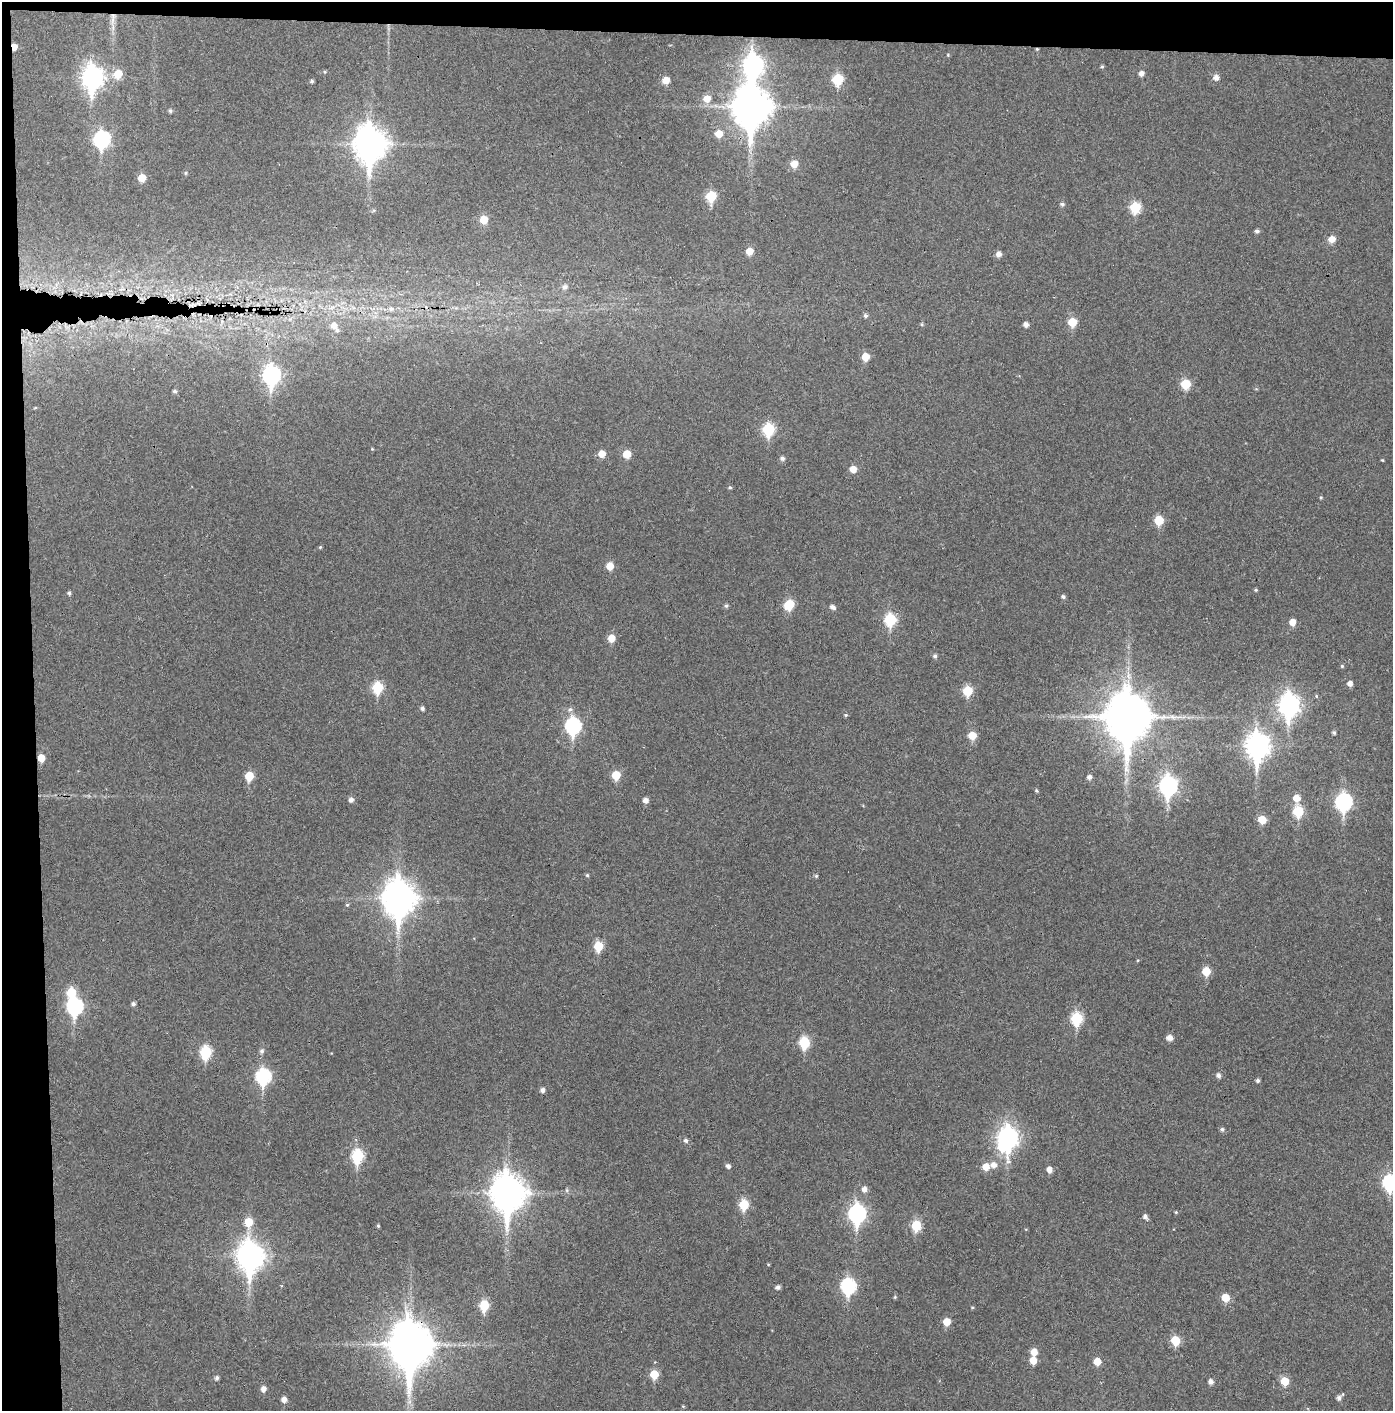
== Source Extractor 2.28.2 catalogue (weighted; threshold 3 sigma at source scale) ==
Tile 1 of 3 x 3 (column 1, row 1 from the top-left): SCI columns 75-1465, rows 2821-4229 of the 4319 x 4236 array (HDU 1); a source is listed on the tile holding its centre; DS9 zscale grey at full resolution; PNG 1395 x 1413 px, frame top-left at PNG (2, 2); no overlay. Shown black and unused: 5% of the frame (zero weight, under 3 of 4 exposures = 6% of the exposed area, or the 3 px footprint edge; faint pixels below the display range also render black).
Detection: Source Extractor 2.28.2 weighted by HDU 2 'WHT'; one run over the whole footprint, this tile lists its part. Background 0.0357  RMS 0.0051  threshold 0.023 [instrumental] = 3 sigma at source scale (4.5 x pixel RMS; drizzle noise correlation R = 1.50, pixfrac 1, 0.05/0.05 arcsec/px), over >= 5 px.
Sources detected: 148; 2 inside a brighter object's white glare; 1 cosmic-ray / hot-pixel residue — not listed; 1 inside a brighter listed object's ellipse — not listed separately; the other 144 listed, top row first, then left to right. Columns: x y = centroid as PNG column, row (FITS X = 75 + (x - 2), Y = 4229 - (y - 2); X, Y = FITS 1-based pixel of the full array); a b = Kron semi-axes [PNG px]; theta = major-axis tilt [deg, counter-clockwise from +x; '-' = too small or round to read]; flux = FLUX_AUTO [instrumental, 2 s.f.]
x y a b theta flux
113 16 10 6 86 3.1
1037 49 4 4 - 0.56
753 65 11 8 85 230
1102 67 5 4 - 0.71
324 72 5 3 - 0.54
1141 73 5 5 - 2.4
118 74 8 7 - 9.8
92 77 11 8 84 290
1216 78 6 6 - 2.7
838 79 7 6 - 27
666 80 6 6 - 5.7
312 81 5 4 - 0.97
707 99 8 7 - 5.3
751 107 14 11 89 1300
170 111 5 4 - 0.93
719 134 6 6 - 6.9
102 139 9 7 75 91
370 144 13 10 89 810
794 164 7 6 - 5.6
185 173 5 4 - 0.6
142 178 6 5 - 8.3
711 196 6 6 - 22
1062 204 5 5 - 1.2
1135 207 7 6 - 24
484 220 6 6 - 9.3
1257 231 5 4 - 1.3
1332 239 6 6 - 5.6
749 251 6 6 - 5.9
999 254 6 6 - 2.6
565 287 7 6 - 2.2
391 309 8 7 - 2.3
865 316 5 5 - 1.1
1072 322 6 6 - 12
1026 324 5 5 - 2.2
334 325 8 7 - 3.4
865 357 6 6 - 7.9
271 375 9 7 87 150
1186 384 6 6 - 16
175 391 4 4 - 0.94
35 408 5 3 - 0.42
768 429 7 6 - 38
372 449 4 4 - 0.42
602 454 6 6 - 5.6
627 454 6 6 - 9.4
782 458 6 5 - 1.4
1382 460 4 4 - 0.44
853 469 6 6 - 4.9
730 487 5 4 - 0.75
1159 520 6 6 - 15
320 547 4 4 - 0.57
610 566 6 6 - 6.9
1256 590 5 4 - 0.65
69 593 5 4 - 1
1063 597 5 4 - 1.1
789 604 7 6 - 18
726 606 5 5 - 0.92
833 607 6 5 - 1.9
890 620 7 6 - 35
1292 622 6 6 - 4.4
611 638 6 6 - 6.4
935 656 5 5 - 1.2
1342 666 5 5 - 0.66
1350 683 5 5 - 2.7
378 688 7 6 - 29
968 691 6 6 - 19
1289 705 10 8 89 240
422 708 5 4 - 1.2
570 710 7 6 - 1.4
846 715 5 4 - 0.68
1128 717 16 13 90 2300
573 726 9 7 88 83
1334 733 4 4 - 0.91
972 736 6 6 - 8.9
1257 746 11 9 -89 370
41 758 6 5 - 6
616 775 6 6 - 12
249 776 6 5 - 14
1089 777 5 5 - 1.7
1168 786 9 7 88 180
1036 791 5 4 - 0.68
1296 798 7 6 - 6.1
351 800 6 5 - 1.9
645 800 5 5 - 2.6
1344 802 9 7 87 110
1298 811 7 6 - 24
1262 819 6 6 - 10
587 875 4 4 - 0.65
816 876 4 4 - 0.76
399 898 14 10 -89 850
347 905 5 4 - 0.67
598 946 6 6 - 17
1206 971 6 6 - 10
133 1004 5 4 - 1.3
75 1006 9 7 88 88
1077 1018 7 6 - 37
1169 1038 7 5 -1 3.2
804 1042 7 6 - 27
262 1051 7 6 - 1.3
206 1052 7 6 - 38
1218 1075 6 5 - 1.6
263 1076 8 7 - 74
1258 1081 4 4 - 1.1
542 1090 5 5 - 1.7
1222 1129 5 5 - 1.1
1008 1137 11 8 -84 210
686 1140 6 5 - 1.4
357 1156 8 6 89 43
993 1165 8 7 - 3.1
728 1166 5 5 - 1.7
986 1167 6 6 - 6
1049 1169 6 5 - 3.1
1390 1182 8 7 - 70
864 1189 6 5 - 2.7
567 1190 6 5 - 0.83
508 1193 14 11 -88 990
744 1204 6 6 - 20
1176 1212 4 4 - 0.53
857 1214 9 7 88 140
1145 1216 6 6 - 1.6
248 1222 8 6 84 9.7
378 1226 4 4 - 0.62
916 1226 6 5 - 22
250 1256 12 9 -88 490
768 1264 4 3 - 0.39
848 1286 8 7 - 72
778 1287 5 4 - 1.6
895 1297 5 4 - 0.55
1225 1298 6 6 - 9.4
484 1305 7 6 - 18
972 1307 5 3 - 0.47
947 1322 6 6 - 6.7
1175 1340 6 6 - 15
410 1345 17 12 -88 1800
1034 1352 6 6 - 5.3
1033 1360 6 5 - 6.4
1097 1361 6 5 - 7.1
654 1374 6 5 - 12
217 1378 5 4 - 1.4
1285 1381 6 6 - 10
1211 1382 5 5 - 2.3
263 1389 6 5 - 2.7
1339 1398 6 6 - 1.8
284 1399 5 5 - 3.1
683 1406 5 3 - 0.43
Overlapping masked pixels (flux is a lower limit): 6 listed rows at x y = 113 16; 1037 49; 751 107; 1128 717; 41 758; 410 1345
Isophote crosses this tile's border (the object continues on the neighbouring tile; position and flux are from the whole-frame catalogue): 1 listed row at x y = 1390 1182